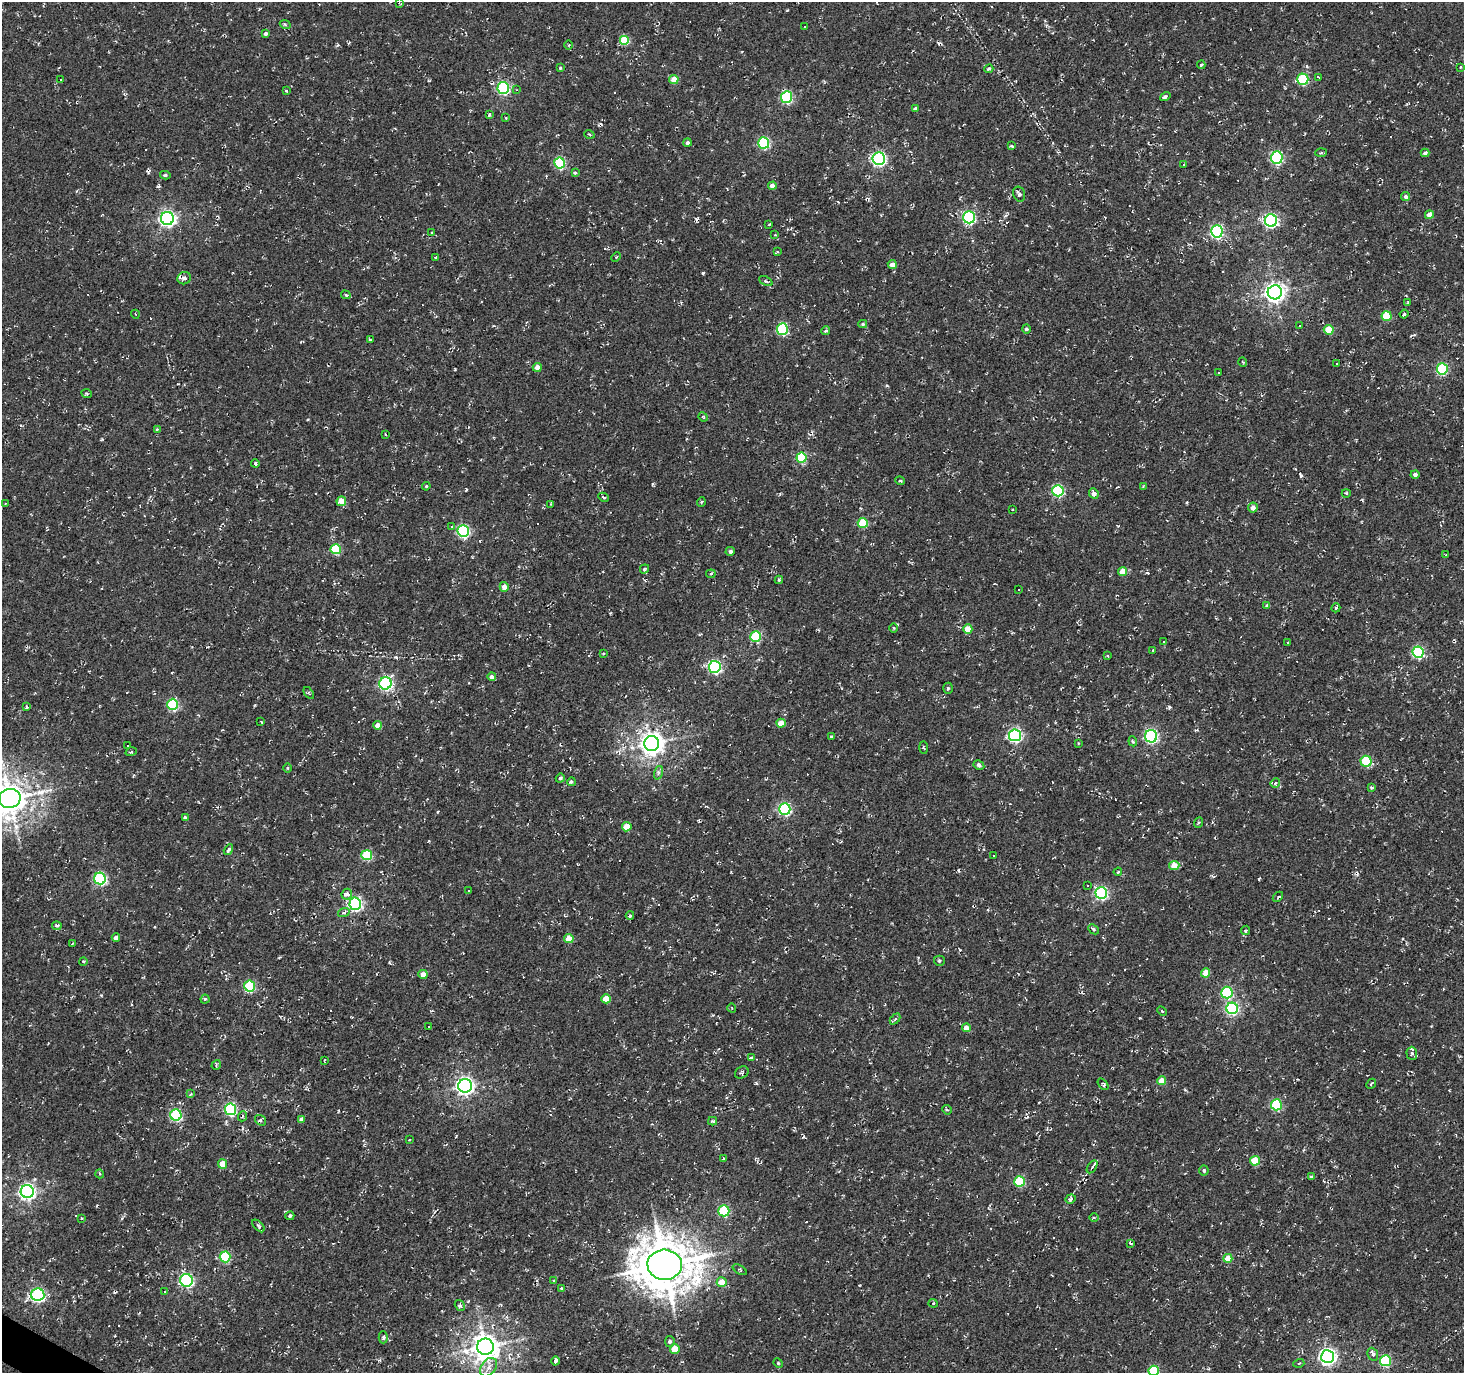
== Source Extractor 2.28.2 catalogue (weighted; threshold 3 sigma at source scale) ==
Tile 7 of 4 x 4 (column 3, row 2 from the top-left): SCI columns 2925-4386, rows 2931-4301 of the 5853 x 5930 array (HDU 1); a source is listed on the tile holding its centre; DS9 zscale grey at full resolution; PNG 1466 x 1375 px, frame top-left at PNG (2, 2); each listed source drawn as its Kron ellipse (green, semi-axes under 4 px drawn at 4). Shown black and unused: <1% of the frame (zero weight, under 2 of 3 exposures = <1% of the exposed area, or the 3 px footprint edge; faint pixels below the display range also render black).
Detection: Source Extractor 2.28.2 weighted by HDU 2 'WHT'; one run over the whole footprint, this tile lists its part. Background -0.00138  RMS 0.0027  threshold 0.012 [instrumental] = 3 sigma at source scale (4.5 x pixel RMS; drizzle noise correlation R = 1.50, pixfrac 1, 0.0396/0.0396 arcsec/px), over >= 5 px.
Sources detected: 316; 79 cosmic-ray / hot-pixel residue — neither listed nor drawn; the other 237 listed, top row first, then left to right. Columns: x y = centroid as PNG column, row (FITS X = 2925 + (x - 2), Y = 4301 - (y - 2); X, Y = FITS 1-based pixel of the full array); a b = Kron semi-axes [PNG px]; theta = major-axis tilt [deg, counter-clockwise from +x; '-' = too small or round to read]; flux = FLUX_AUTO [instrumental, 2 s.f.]
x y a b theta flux
399 3 4 3 - 0.29
285 24 5 3 - 0.38
804 27 3 3 - 0.85
266 33 4 4 - 0.65
625 40 5 5 - 12
569 45 5 3 - 0.29
1201 65 4 4 - 0.28
1461 67 4 2 - 0.22
560 68 3 3 - 0.32
989 69 4 3 - 0.45
1319 77 3 3 - 0.64
674 79 5 4 - 4.4
1303 79 5 5 - 19
61 80 3 3 - 0.73
503 88 6 5 - 35
517 90 3 3 - 0.25
286 91 4 3 - 0.35
787 97 6 5 - 31
1165 97 5 3 - 1.5
915 109 4 4 - 0.81
489 115 4 3 - 0.5
506 118 3 2 - 0.19
589 134 5 3 - 0.3
687 143 4 4 - 0.68
764 143 6 5 - 26
1012 146 4 3 - 0.41
1321 153 6 4 3 0.33
1425 153 4 4 - 0.75
1277 158 6 6 - 32
879 159 6 6 - 60
560 163 5 5 - 24
1184 165 3 3 - 0.81
575 173 4 3 - 0.58
165 175 5 4 - 0.51
772 186 4 4 - 1.8
1019 194 8 5 -74 0.9
1406 196 4 4 - 0.74
1429 215 4 4 - 1.9
969 217 6 6 - 38
167 218 6 6 - 84
1271 221 6 6 - 54
769 225 4 3 - 0.21
1217 231 6 6 - 43
432 233 4 3 - 0.25
775 235 3 3 - 0.23
777 252 4 2 - 0.27
435 257 4 3 - 0.28
616 257 5 3 - 0.31
892 264 4 4 - 1.8
184 278 7 6 - 1
766 281 7 3 -26 0.46
1275 292 7 7 - 160
346 295 5 4 - 0.48
1408 302 3 2 - 0.3
135 314 4 2 - 0.2
1404 314 4 3 - 0.55
1387 316 5 5 - 9.8
863 324 4 4 - 0.34
1299 326 3 2 - 0.44
782 329 6 5 - 25
1026 329 4 4 - 0.6
1329 330 5 4 - 7.1
825 331 4 3 - 0.48
370 340 3 2 - 0.34
1243 362 4 3 - 0.24
1337 364 3 2 - 0.17
537 367 4 4 - 2
1442 369 5 5 - 25
1219 372 3 2 - 0.26
87 394 5 3 - 0.3
703 417 5 4 - 0.32
157 429 4 3 - 0.31
385 434 3 3 - 0.29
801 458 5 5 - 14
255 463 4 3 - 0.39
1415 474 4 4 - 0.77
900 481 5 3 - 0.32
426 486 4 4 - 0.29
1143 486 4 4 - 0.26
1058 491 6 5 - 27
1346 493 4 3 - 0.24
1094 494 6 4 -65 1.2
604 497 5 3 - 0.36
341 501 5 4 - 3.8
701 502 5 3 - 0.26
6 503 4 2 - 0.22
551 504 4 3 - 0.29
1253 508 5 5 - 1.6
1012 510 2 2 - 0.16
863 523 5 5 - 9.6
451 526 3 3 - 0.3
463 531 6 6 - 39
336 549 5 5 - 16
730 551 5 4 - 0.66
1446 555 3 3 - 0.34
644 569 5 3 - 0.35
1123 571 5 4 - 3.2
711 574 5 4 - 0.37
779 580 4 4 - 0.37
504 587 5 4 - 1.8
1018 590 3 2 - 0.4
1267 606 4 4 - 0.49
1336 608 5 3 - 0.41
894 628 5 3 - 0.3
968 629 4 4 - 4.4
756 637 5 5 - 18
1164 641 3 3 - 1.5
1287 642 3 3 - 0.64
1153 650 3 2 - 0.15
1418 652 6 5 - 31
603 653 3 2 - 0.27
1108 656 4 2 - 0.21
715 667 6 6 - 44
492 677 4 4 - 0.86
385 683 6 6 - 49
948 688 5 4 - 0.41
309 693 6 3 -53 0.35
173 704 5 5 - 22
26 707 3 3 - 0.44
261 721 3 3 - 0.42
781 723 4 4 - 3.6
378 725 4 4 - 2.6
1015 735 6 6 - 48
1151 736 6 6 - 47
831 737 4 2 - 0.26
1133 741 5 4 - 0.34
652 743 7 7 - 230
1078 743 4 2 - 0.17
128 746 3 3 - 0.57
923 747 6 3 -88 0.35
131 752 5 3 - 0.31
1366 761 5 5 - 15
979 765 6 4 -30 0.62
287 768 5 3 - 0.27
658 773 7 4 72 0.57
560 778 4 4 - 0.49
572 782 4 3 - 0.44
1275 783 5 4 - 0.48
1371 787 4 4 - 0.46
10 798 11 9 12 540
785 809 6 5 - 36
185 817 4 3 - 0.51
1198 823 5 3 - 0.32
627 827 5 4 - 5.7
228 850 6 4 59 0.69
367 855 5 5 - 18
993 856 3 3 - 0.88
1174 866 5 4 - 4.6
1118 872 4 3 - 0.23
100 878 6 5 - 39
1087 885 3 3 - 0.91
469 890 3 3 - 0.43
1101 893 6 6 - 42
347 894 5 5 - 1.3
1278 897 6 2 44 0.33
355 904 6 6 - 52
344 912 6 4 19 0.5
630 915 4 3 - 0.43
57 926 4 3 - 0.53
1094 929 6 4 -42 0.4
1245 930 5 4 - 0.4
116 938 4 4 - 1.1
569 939 4 4 - 5.1
72 944 3 2 - 0.29
83 961 4 3 - 0.25
939 961 5 5 - 0.49
1206 973 4 4 - 3.6
423 974 5 4 - 1.9
250 986 5 5 - 22
1227 992 6 5 - 26
205 999 4 4 - 0.43
606 999 4 4 - 5.4
732 1008 4 3 - 0.21
1232 1008 6 6 - 38
1162 1011 5 3 - 0.26
895 1019 6 4 46 0.51
429 1027 3 3 - 0.96
966 1028 4 4 - 2.6
1412 1053 7 5 -88 0.66
751 1058 4 4 - 0.57
324 1060 3 3 - 0.23
216 1065 5 4 - 0.29
742 1073 7 5 36 0.51
1162 1081 4 4 - 3.8
1103 1084 7 4 -53 0.41
1371 1084 5 3 - 0.32
465 1086 7 6 - 110
191 1094 4 4 - 0.27
1276 1105 5 5 - 21
230 1109 6 5 - 37
947 1110 5 4 - 0.35
176 1115 6 5 - 27
243 1116 5 3 - 0.34
301 1119 4 4 - 0.98
260 1120 6 5 - 0.49
713 1121 4 3 - 0.42
409 1140 3 2 - 0.16
724 1158 3 3 - 1.9
1255 1161 5 5 - 8
222 1164 5 4 - 4.4
1092 1167 7 3 58 0.55
1204 1170 5 4 - 0.66
100 1174 5 3 - 0.31
1311 1177 4 3 - 0.5
1020 1181 5 5 - 17
27 1191 6 6 - 100
1071 1199 5 4 - 0.69
724 1211 5 5 - 19
290 1216 4 2 - 0.44
1094 1218 5 3 - 0.29
82 1219 3 2 - 0.25
258 1226 8 4 -47 0.6
1131 1243 4 2 - 0.45
225 1257 5 5 - 18
1228 1258 4 4 - 4.9
665 1265 17 15 -4 1200
740 1270 8 3 -32 0.31
186 1280 6 6 - 42
554 1280 3 2 - 0.26
722 1282 5 5 - 4.4
561 1288 4 4 - 0.33
164 1292 3 3 - 4.2
38 1295 6 6 - 57
933 1303 4 4 - 0.32
460 1306 6 4 -57 0.6
383 1337 6 4 90 0.47
670 1341 5 5 - 0.74
485 1347 8 8 - 330
675 1349 5 4 - 5.2
1373 1354 7 5 -65 0.71
1328 1356 6 6 - 89
555 1361 4 3 - 0.67
1385 1361 5 5 - 23
778 1363 5 4 - 0.3
1299 1363 5 3 - 0.27
489 1367 10 7 52 1.7
1154 1371 5 5 - 16
Isophote crosses this tile's border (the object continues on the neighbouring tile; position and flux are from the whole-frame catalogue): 2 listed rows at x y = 10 798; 1154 1371